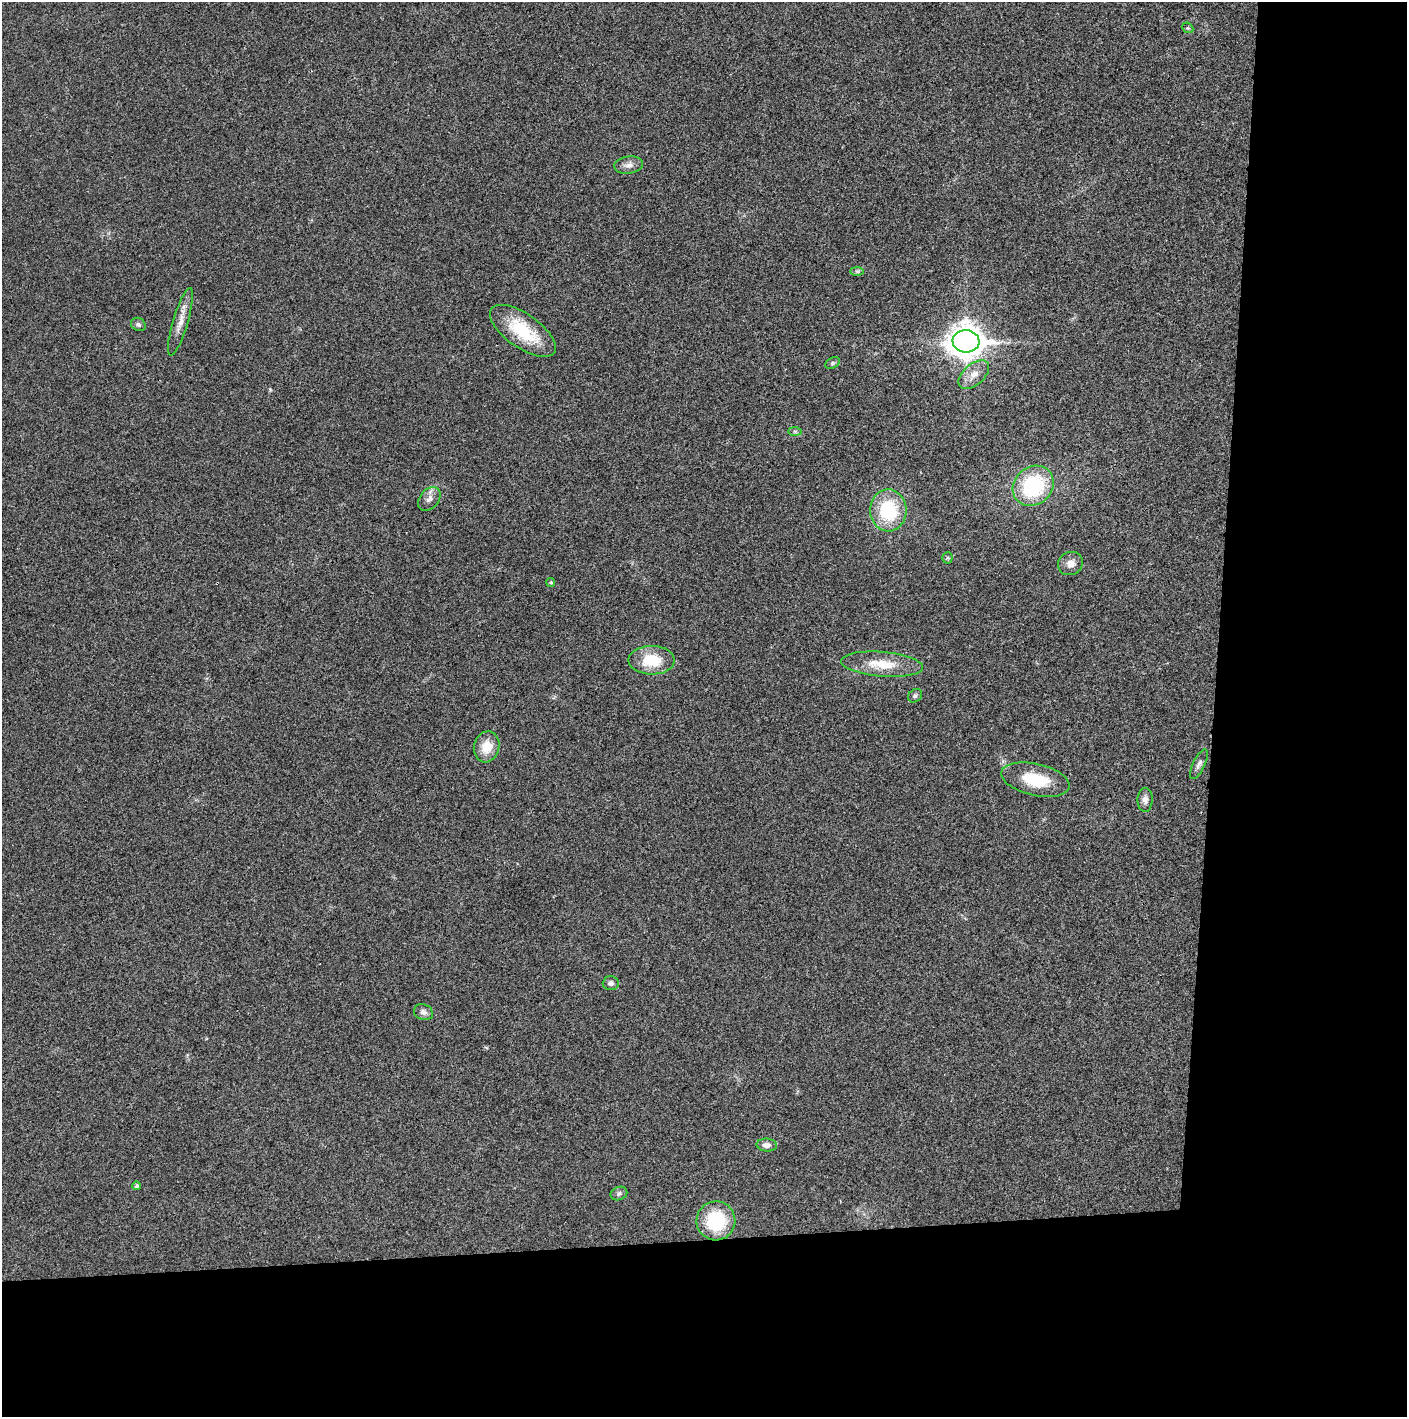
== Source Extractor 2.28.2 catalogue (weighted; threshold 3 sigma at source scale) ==
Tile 9 of 3 x 3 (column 3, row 3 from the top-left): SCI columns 2815-4219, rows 2-1416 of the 4237 x 4245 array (HDU 1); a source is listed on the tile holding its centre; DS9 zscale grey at full resolution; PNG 1409 x 1419 px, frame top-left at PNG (2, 2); each listed source drawn as its Kron ellipse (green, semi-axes under 4 px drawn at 4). Shown black and unused: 24% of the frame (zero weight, under 3 of 4 exposures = <1% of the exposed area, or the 3 px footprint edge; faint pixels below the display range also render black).
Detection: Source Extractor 2.28.2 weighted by HDU 2 'WHT'; one run over the whole footprint, this tile lists its part. Background 0.0191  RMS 0.0053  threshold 0.0237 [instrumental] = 3 sigma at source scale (4.5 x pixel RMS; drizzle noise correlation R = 1.50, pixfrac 1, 0.05/0.05 arcsec/px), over >= 5 px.
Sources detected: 29; all 29 listed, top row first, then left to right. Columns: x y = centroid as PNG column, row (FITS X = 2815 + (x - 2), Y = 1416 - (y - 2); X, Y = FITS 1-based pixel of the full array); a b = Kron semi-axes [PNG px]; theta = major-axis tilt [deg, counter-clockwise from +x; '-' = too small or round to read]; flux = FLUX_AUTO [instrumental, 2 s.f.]
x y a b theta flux
1188 28 6 4 -42 0.81
628 165 14 8 7 3
857 271 7 4 0 1
180 322 35 7 73 6.4
138 324 7 6 - 1.5
523 331 38 17 -35 26
966 341 13 11 -6 920
832 363 8 5 28 1
974 375 18 10 41 5.9
795 431 7 4 -1 0.96
1033 486 22 18 42 48
429 499 13 9 49 3.3
888 510 21 18 -88 32
947 558 5 5 - 0.71
1070 564 13 11 28 4.6
551 583 4 4 - 0.85
652 660 23 14 0 18
882 664 41 12 -5 16
915 696 7 6 - 1.2
487 747 15 12 74 9.8
1199 764 16 6 64 2.2
1035 780 35 16 -13 18
1145 800 12 7 89 3.1
611 983 8 7 - 2
423 1012 10 7 -25 2.4
767 1145 10 6 -5 3
137 1186 4 4 - 0.99
619 1193 8 6 23 1.5
716 1221 19 19 - 30